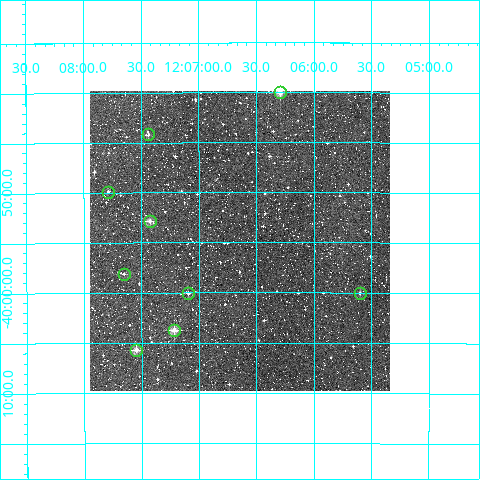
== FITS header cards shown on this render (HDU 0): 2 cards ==
NAXIS1  =                  300
NAXIS2  =                  300

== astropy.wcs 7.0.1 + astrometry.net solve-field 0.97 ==
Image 300 x 300 px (HDU 0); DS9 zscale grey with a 90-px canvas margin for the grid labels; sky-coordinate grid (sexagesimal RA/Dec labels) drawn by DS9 from the SOLVED WCS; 9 Tycho-2 reference stars matched to detected sources circled (green)
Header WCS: RA---TAN/DEC--TAN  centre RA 12:06:39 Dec -39:55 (181.66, -39.91 deg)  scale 6 arcsec/px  FOV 30.0' x 30.0'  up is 0 deg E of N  parity normal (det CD < 0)
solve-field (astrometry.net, Tycho-2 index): VERIFIED the header's WCS against the Tycho-2 star catalogue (verified at 2 index scales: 7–9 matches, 0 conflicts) and refined it, rather than solving blind
Solved WCS: RA---TAN-SIP/DEC--TAN-SIP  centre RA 12:06:39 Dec -39:55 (181.66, -39.91 deg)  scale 6 arcsec/px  FOV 30.0' x 30.0'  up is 0 deg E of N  parity normal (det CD < 0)
The solver's refit moves the header's centre by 1.8 arcsec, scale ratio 1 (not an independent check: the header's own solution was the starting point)
Tycho-2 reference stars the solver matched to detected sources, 9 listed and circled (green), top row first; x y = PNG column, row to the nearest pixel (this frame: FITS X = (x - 90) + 1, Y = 300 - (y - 93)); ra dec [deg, ICRS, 3 dp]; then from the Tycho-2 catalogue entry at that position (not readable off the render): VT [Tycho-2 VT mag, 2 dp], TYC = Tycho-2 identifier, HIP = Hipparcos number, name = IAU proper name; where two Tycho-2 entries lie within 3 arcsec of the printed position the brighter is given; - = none
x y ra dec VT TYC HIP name
280 94 181.574 -39.667 9.76 7759-58-1 - -
148 136 181.859 -39.737 11.60 7759-299-1 - -
108 194 181.947 -39.831 11.80 7759-801-1 - -
150 223 181.856 -39.881 10.66 7759-644-1 - -
124 276 181.914 -39.968 12.17 7759-90-1 - -
188 295 181.774 -40.001 11.40 7759-177-1 - -
360 295 181.400 -40.000 11.02 7759-364-1 - -
174 332 181.804 -40.062 10.19 7759-137-1 - -
136 352 181.886 -40.095 10.34 7759-310-1 - -